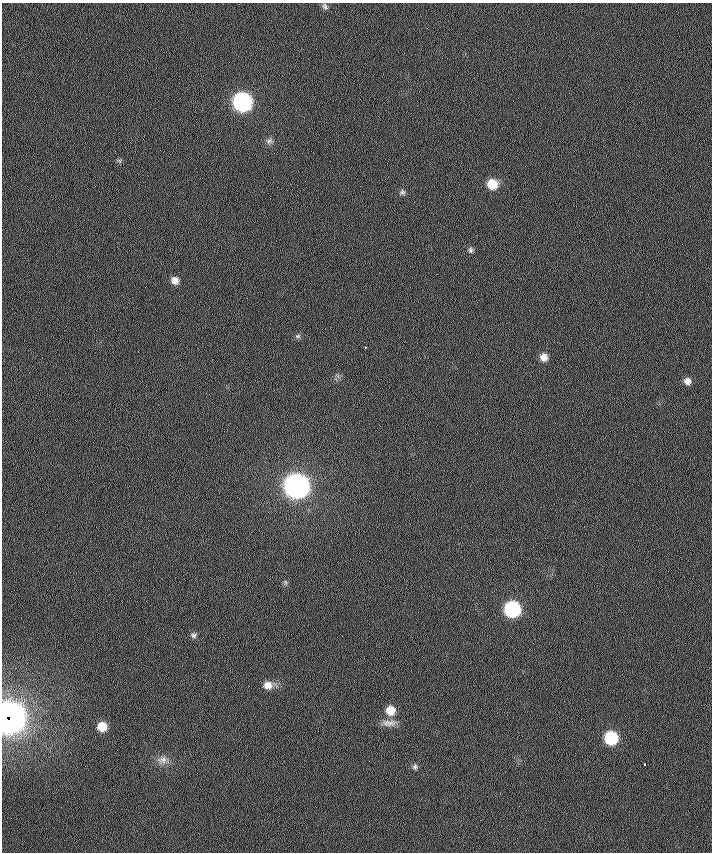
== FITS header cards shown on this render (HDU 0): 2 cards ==
NAXIS1  =                  710 /
NAXIS2  =                  850 /

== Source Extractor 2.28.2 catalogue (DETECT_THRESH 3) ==
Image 710 x 850 px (HDU 0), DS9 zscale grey, 1 PNG px = 1 image px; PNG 714 x 854 px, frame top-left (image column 1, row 850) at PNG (2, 3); no overlay
Background 0.606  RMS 6.6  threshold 19.7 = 3 sigma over >= 5 px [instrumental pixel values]
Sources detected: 25; all 25 listed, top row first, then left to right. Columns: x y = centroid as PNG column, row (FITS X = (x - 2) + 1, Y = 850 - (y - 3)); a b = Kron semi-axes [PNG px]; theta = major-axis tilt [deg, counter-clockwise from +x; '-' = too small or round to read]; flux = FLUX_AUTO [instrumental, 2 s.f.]
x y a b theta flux
325 6 8 6 -53 1100
242 102 10 10 - 150000
269 141 9 7 11 1400
492 184 8 8 - 9900
402 192 7 6 - 990
470 250 7 5 -88 1000
175 280 8 6 -51 3000
298 336 7 5 21 800
365 347 3 3 - 630
544 357 7 7 - 3500
687 381 7 6 - 2300
296 486 11 10 - 470000
285 582 6 4 -71 660
512 609 9 9 - 75000
194 635 7 7 - 1200
205 680 3 2 - 360
268 685 9 8 - 4000
390 710 9 8 - 6500
9 717 13 12 - 940000
389 723 20 8 1 3100
102 727 8 8 - 7900
611 738 9 8 - 32000
162 759 13 10 3 3100
644 764 3 3 - 2300
415 767 7 6 - 990
At the frame edge (FLAGS 8, measured only in part): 1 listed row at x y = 9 717